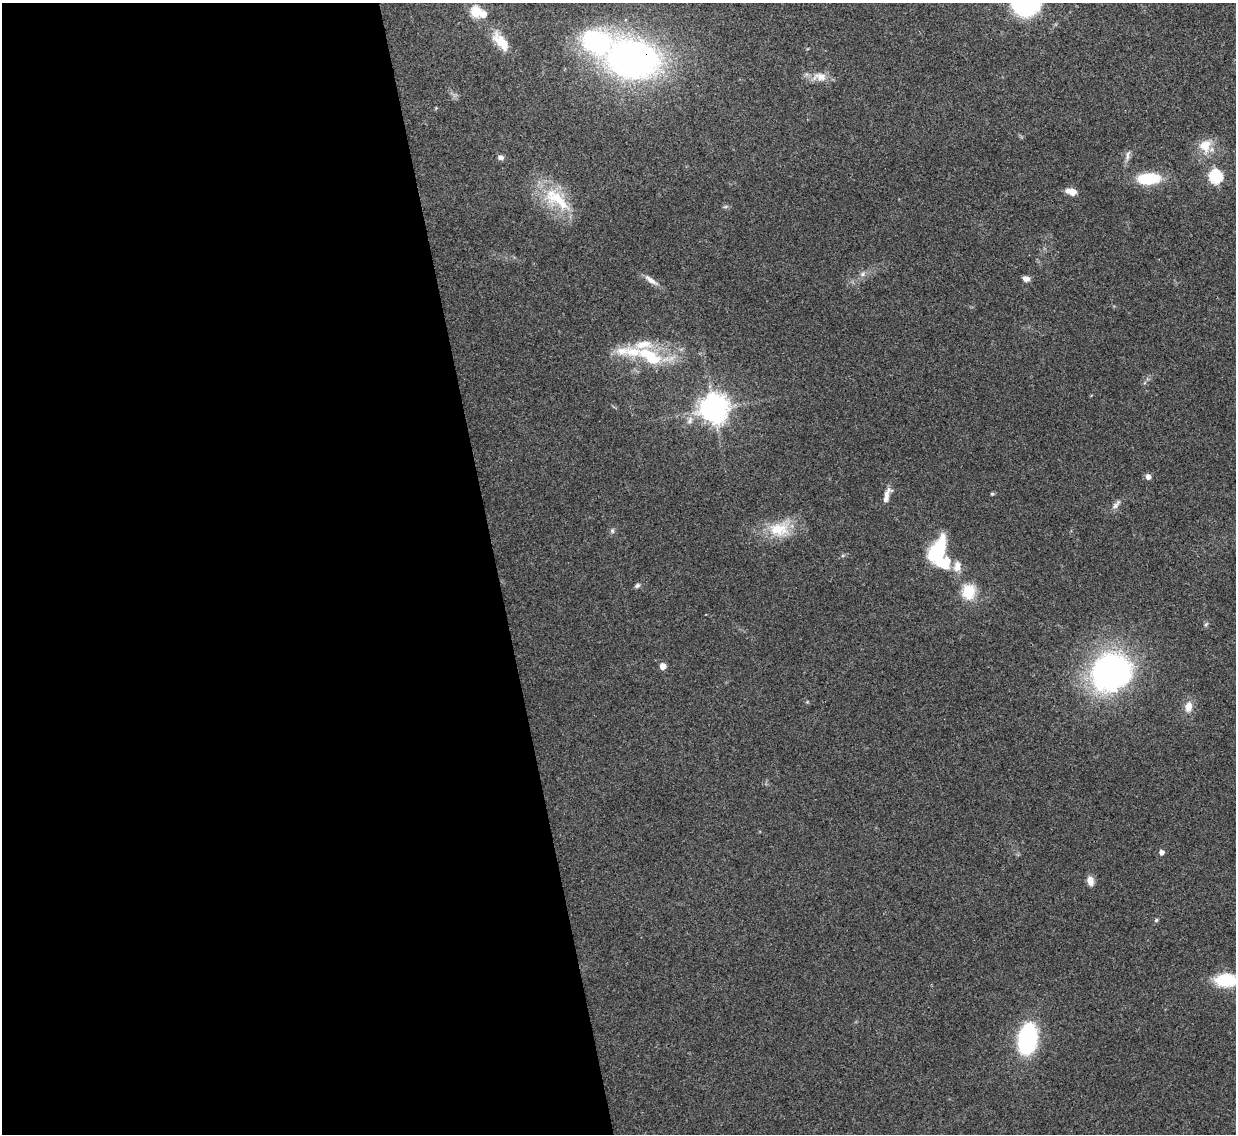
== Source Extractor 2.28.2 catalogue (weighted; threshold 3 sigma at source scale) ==
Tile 9 of 4 x 4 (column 1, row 3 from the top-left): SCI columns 1-1234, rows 1271-2402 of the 4937 x 4921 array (HDU 1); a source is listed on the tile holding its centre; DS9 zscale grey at full resolution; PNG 1238 x 1136 px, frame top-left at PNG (2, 3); no overlay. Shown black and unused: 40% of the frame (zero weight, under 3 of 4 exposures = <1% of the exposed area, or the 3 px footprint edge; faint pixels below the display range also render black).
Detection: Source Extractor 2.28.2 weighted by HDU 2 'WHT'; one run over the whole footprint, this tile lists its part. Background 0.0961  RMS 0.0062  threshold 0.028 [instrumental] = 3 sigma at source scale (4.5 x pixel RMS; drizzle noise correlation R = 1.50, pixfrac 1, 0.05/0.05 arcsec/px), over >= 5 px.
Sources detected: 45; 2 inside a brighter object's white glare — not listed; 6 inside a brighter listed object's ellipse — not listed separately; the other 37 listed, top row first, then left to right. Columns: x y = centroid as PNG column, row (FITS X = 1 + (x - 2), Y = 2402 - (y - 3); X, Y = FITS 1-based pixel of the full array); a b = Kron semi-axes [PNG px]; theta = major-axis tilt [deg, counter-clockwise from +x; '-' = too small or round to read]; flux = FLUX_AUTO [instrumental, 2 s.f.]
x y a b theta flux
476 12 6 5 - 41
483 14 6 6 - 6.8
501 42 30 12 -50 13
633 59 46 33 -11 270
820 76 21 11 0 7.6
1205 145 17 15 75 12
1127 156 16 5 76 2.8
501 157 7 6 - 2.2
1216 176 6 6 - 80
1149 179 23 11 4 27
1072 192 9 5 -12 7.6
559 200 47 20 -36 31
725 207 6 4 18 0.97
862 274 7 6 - 1.8
1026 279 8 6 -16 2.9
651 280 21 6 -35 4.4
644 353 25 13 0 20
714 409 9 8 - 840
1148 477 5 5 - 3.6
992 494 5 5 - 0.75
886 499 20 7 77 4.2
1116 504 16 6 53 3
779 529 29 19 2 21
612 531 7 5 -70 1.3
936 552 31 13 60 36
957 566 16 11 79 5.8
637 585 7 5 28 1.5
969 592 19 15 89 16
1206 624 6 4 19 0.83
663 666 5 5 - 6.9
1109 670 37 29 51 180
1188 707 13 9 83 6.2
1161 852 5 5 - 3.1
1090 881 10 7 -76 4.7
1156 920 5 5 - 0.97
1226 980 20 11 -1 33
1027 1039 27 16 81 70
Overlapping masked pixels (flux is a lower limit): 1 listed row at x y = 633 59
Isophote crosses this tile's border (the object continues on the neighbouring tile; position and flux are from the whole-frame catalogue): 1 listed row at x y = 1226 980